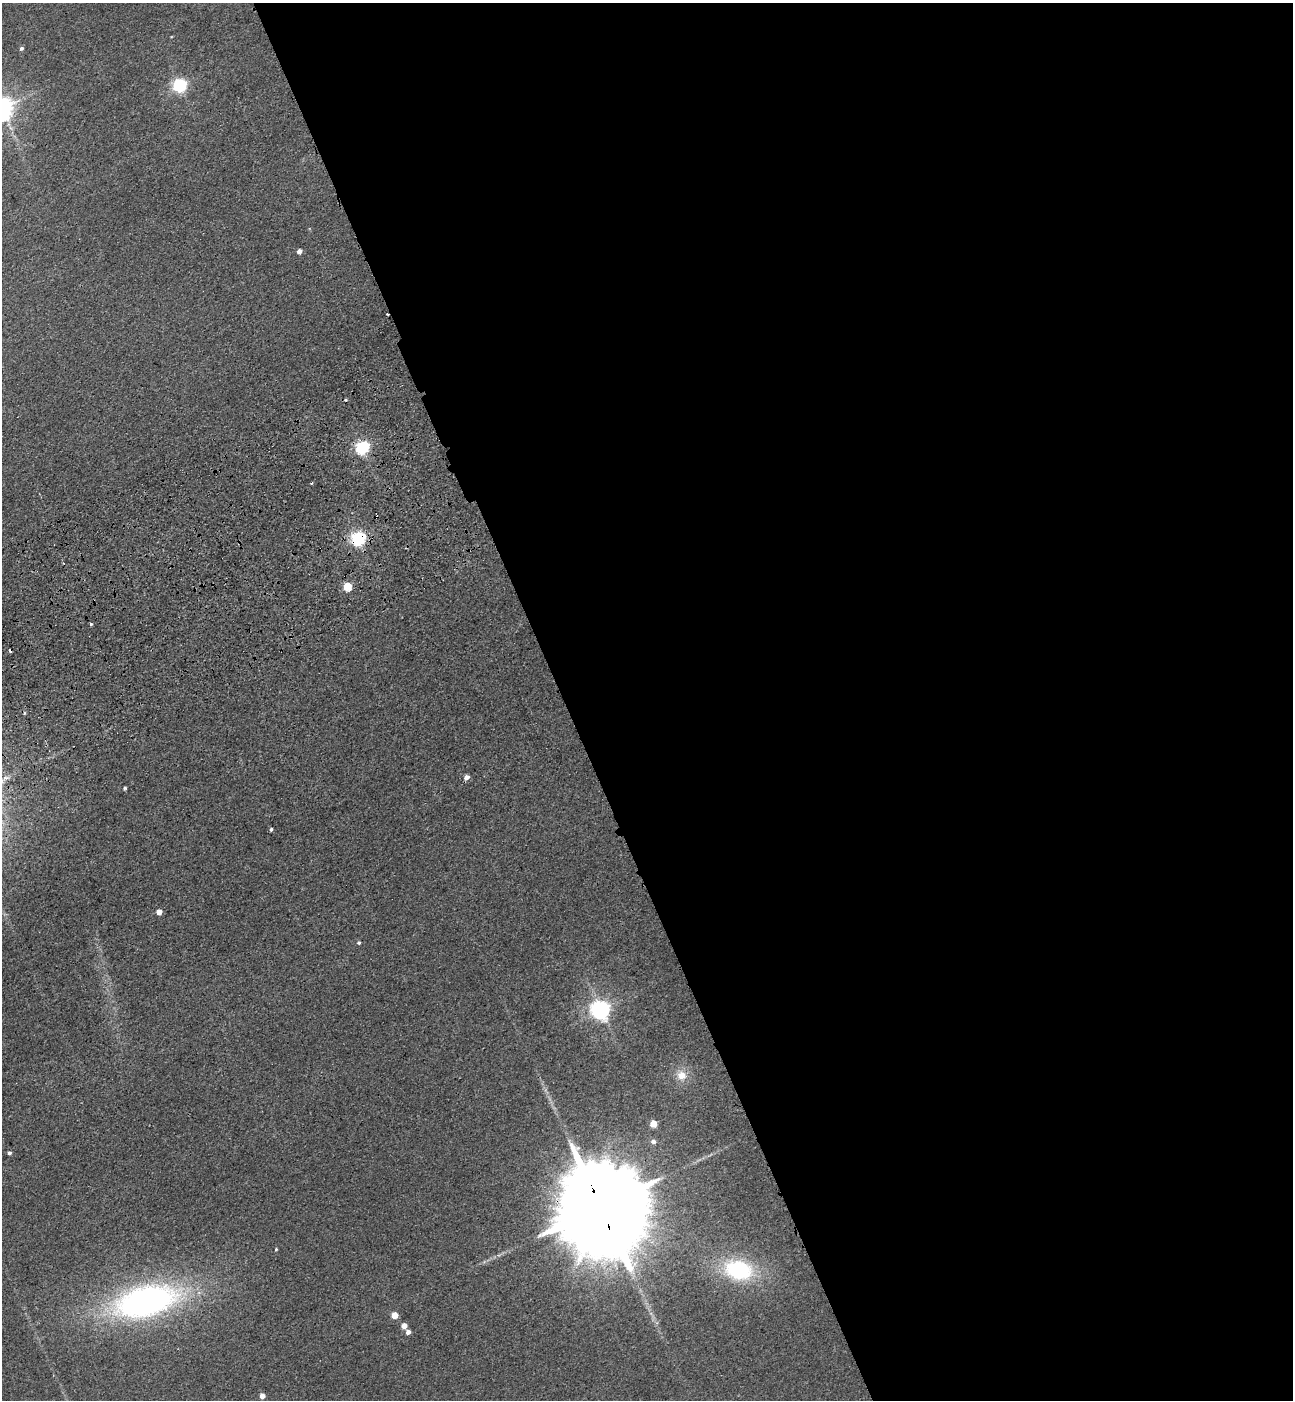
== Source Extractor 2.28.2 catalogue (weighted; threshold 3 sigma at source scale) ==
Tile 8 of 4 x 4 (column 4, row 2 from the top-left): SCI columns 4220-5510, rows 2908-4305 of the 5727 x 5814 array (HDU 1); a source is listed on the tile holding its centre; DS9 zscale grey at full resolution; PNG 1295 x 1402 px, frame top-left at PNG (2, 3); no overlay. Shown black and unused: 57% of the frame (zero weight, under 3 of 4 exposures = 6% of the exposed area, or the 3 px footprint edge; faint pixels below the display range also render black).
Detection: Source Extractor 2.28.2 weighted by HDU 2 'WHT'; one run over the whole footprint, this tile lists its part. Background 0.0395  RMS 0.0066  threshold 0.0299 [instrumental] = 3 sigma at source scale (4.5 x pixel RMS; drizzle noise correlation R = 1.50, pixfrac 1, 0.05/0.05 arcsec/px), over >= 5 px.
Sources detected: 29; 3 cosmic-ray / hot-pixel residue — not listed; the other 26 listed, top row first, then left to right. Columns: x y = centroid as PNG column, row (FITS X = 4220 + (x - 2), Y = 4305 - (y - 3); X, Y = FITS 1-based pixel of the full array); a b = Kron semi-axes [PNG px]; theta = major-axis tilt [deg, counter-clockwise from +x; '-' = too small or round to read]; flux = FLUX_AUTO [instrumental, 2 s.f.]
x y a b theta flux
21 48 4 4 - 1.5
179 85 6 6 - 160
299 251 5 4 - 4
362 448 6 6 - 160
312 483 3 2 - 0.9
358 539 6 6 - 190
347 587 5 5 - 32
91 624 4 3 - 2.1
466 777 5 4 - 4.8
125 788 4 3 - 0.96
271 829 4 3 - 1
159 912 4 4 - 7.6
359 943 4 4 - 1.1
601 1010 7 7 - 400
681 1075 13 13 - 9
653 1124 5 5 - 14
653 1142 6 6 - 2.3
9 1153 4 4 - 1.5
600 1207 32 20 -68 24000
276 1249 4 3 - 0.85
738 1270 31 20 -13 67
146 1301 69 32 14 240
395 1315 5 5 - 13
404 1326 5 4 - 6.5
408 1332 4 4 - 3.2
262 1396 4 4 - 5.9
Overlapping masked pixels (flux is a lower limit): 2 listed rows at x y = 358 539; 600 1207